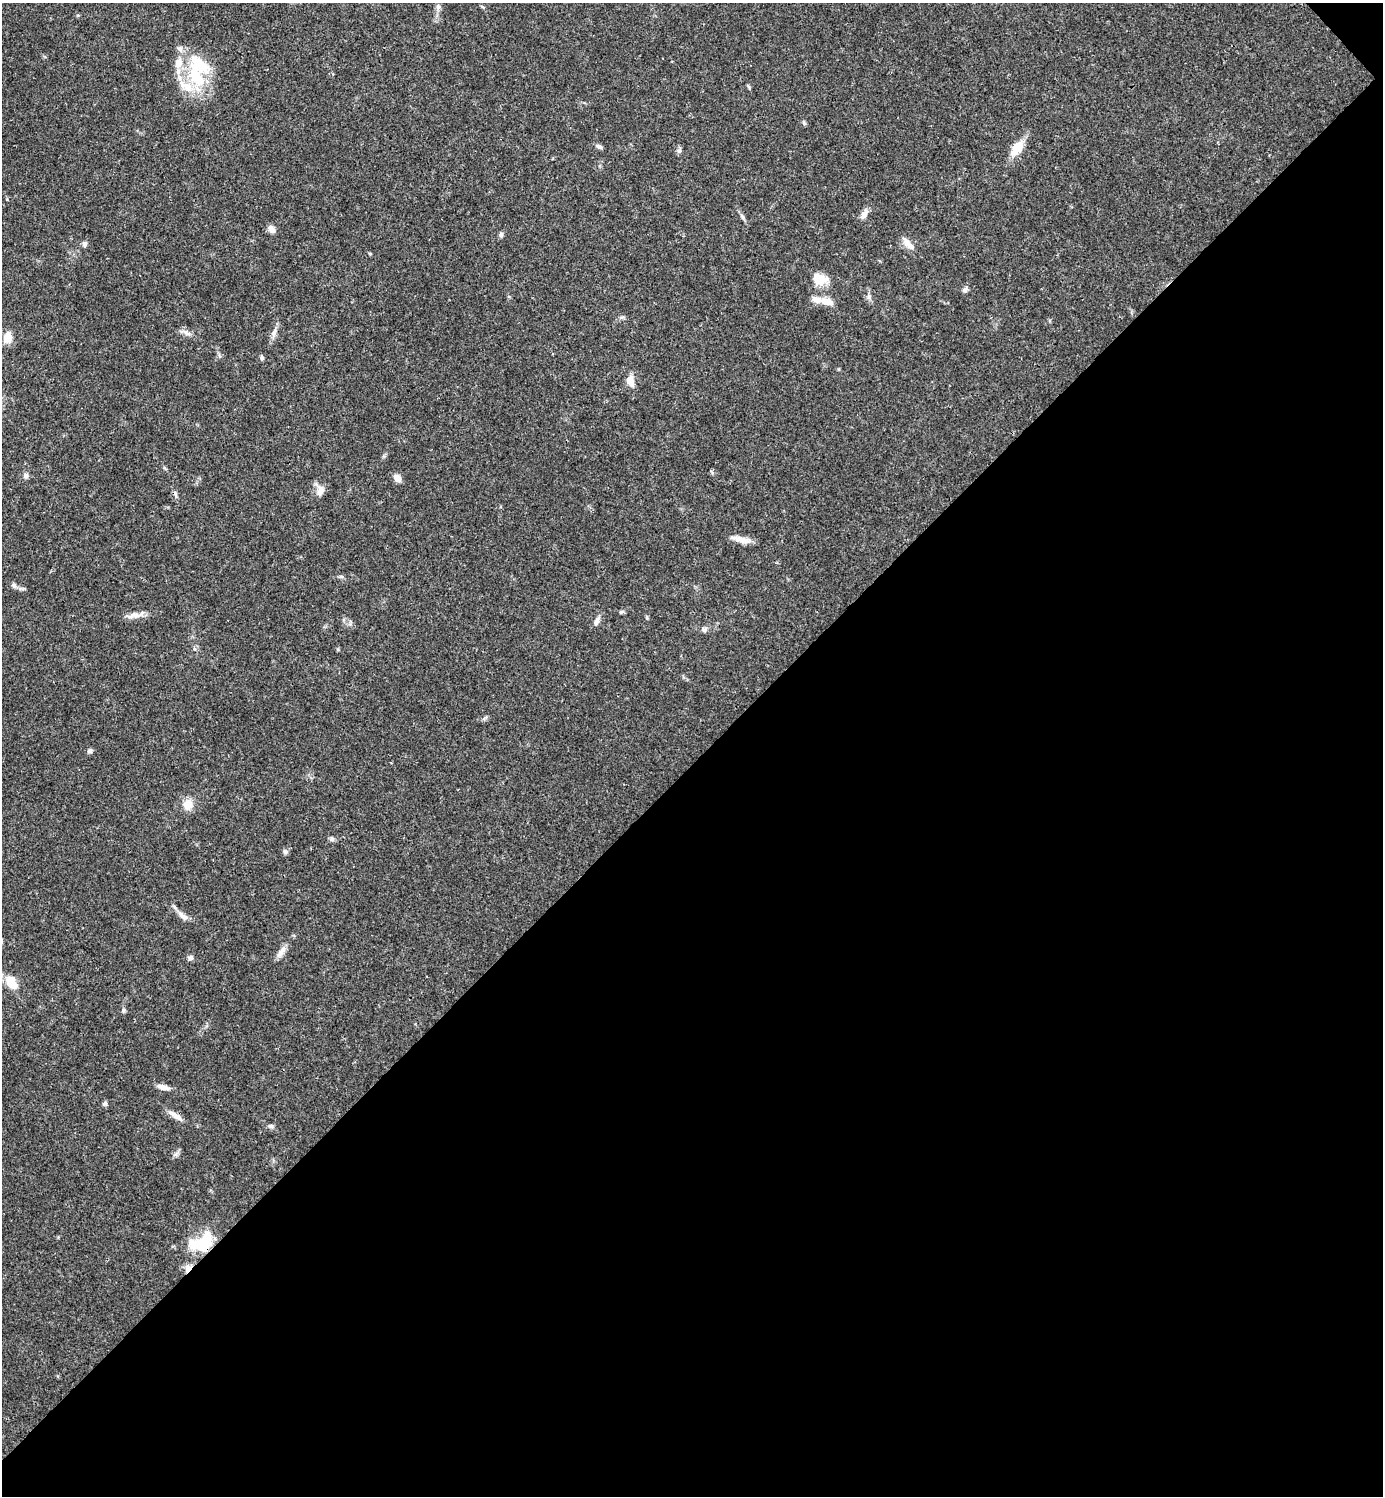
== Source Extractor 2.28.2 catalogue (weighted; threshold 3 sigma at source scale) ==
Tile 12 of 4 x 4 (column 4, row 3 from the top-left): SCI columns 4443-5823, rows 1496-2989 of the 5981 x 5981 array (HDU 1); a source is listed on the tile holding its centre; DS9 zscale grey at full resolution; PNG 1385 x 1498 px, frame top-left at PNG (2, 3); no overlay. Shown black and unused: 49% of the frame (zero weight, under 3 of 4 exposures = <1% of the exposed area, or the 3 px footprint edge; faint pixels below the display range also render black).
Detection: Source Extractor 2.28.2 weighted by HDU 2 'WHT'; one run over the whole footprint, this tile lists its part. Background 0.0389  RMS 0.0027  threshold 0.0121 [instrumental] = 3 sigma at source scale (4.5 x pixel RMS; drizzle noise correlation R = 1.50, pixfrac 1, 0.05/0.05 arcsec/px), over >= 5 px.
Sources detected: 55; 3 inside a brighter object's white glare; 1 cosmic-ray / hot-pixel residue — not listed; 4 inside a brighter listed object's ellipse — not listed separately; the other 47 listed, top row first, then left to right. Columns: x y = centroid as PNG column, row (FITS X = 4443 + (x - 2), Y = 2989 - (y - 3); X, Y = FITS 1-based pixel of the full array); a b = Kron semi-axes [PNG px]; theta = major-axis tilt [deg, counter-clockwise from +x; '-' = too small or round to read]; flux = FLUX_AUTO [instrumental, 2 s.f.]
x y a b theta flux
438 7 6 6 - 0.66
180 49 9 6 -58 0.98
196 78 31 17 -54 12
749 87 6 3 -70 0.36
804 123 6 5 - 0.45
599 146 9 5 -23 0.68
1017 148 20 11 55 4.7
742 216 9 4 -55 0.65
863 216 9 7 47 1.2
272 229 9 7 -57 1.4
501 235 7 5 88 0.61
906 242 16 8 -54 2.1
85 244 7 6 - 0.76
819 279 19 14 -12 4.2
965 290 8 6 31 0.69
869 297 7 4 -90 0.58
827 301 19 9 -15 2.6
186 333 15 5 -27 1.2
274 333 11 6 67 1.3
8 337 13 9 77 3.1
262 358 5 5 - 0.48
630 381 16 9 -80 2.2
26 476 7 7 - 0.83
397 478 9 7 -51 1.8
320 491 16 10 83 2
741 539 24 6 -13 2.6
14 585 8 5 -63 0.65
621 612 6 4 42 0.39
134 615 20 7 8 2
597 621 11 6 61 1.2
705 630 8 6 39 0.76
484 718 10 3 41 0.4
90 751 6 6 - 0.59
188 805 14 11 73 3
332 839 6 6 - 0.58
285 852 7 6 - 0.6
183 916 15 7 -43 1.6
281 952 18 6 57 1.6
191 958 7 6 - 0.72
11 983 17 10 -59 4.4
123 1010 7 5 70 0.47
163 1087 15 6 -16 1.7
104 1103 7 5 34 0.5
175 1115 20 6 -32 1.8
271 1126 7 5 0 0.6
203 1244 22 20 3 8.7
188 1268 10 7 59 1.6
Overlapping masked pixels (flux is a lower limit): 2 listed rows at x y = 203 1244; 188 1268
Unlisted compact peaks at least as high as the median listed source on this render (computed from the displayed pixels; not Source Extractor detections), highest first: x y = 679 151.